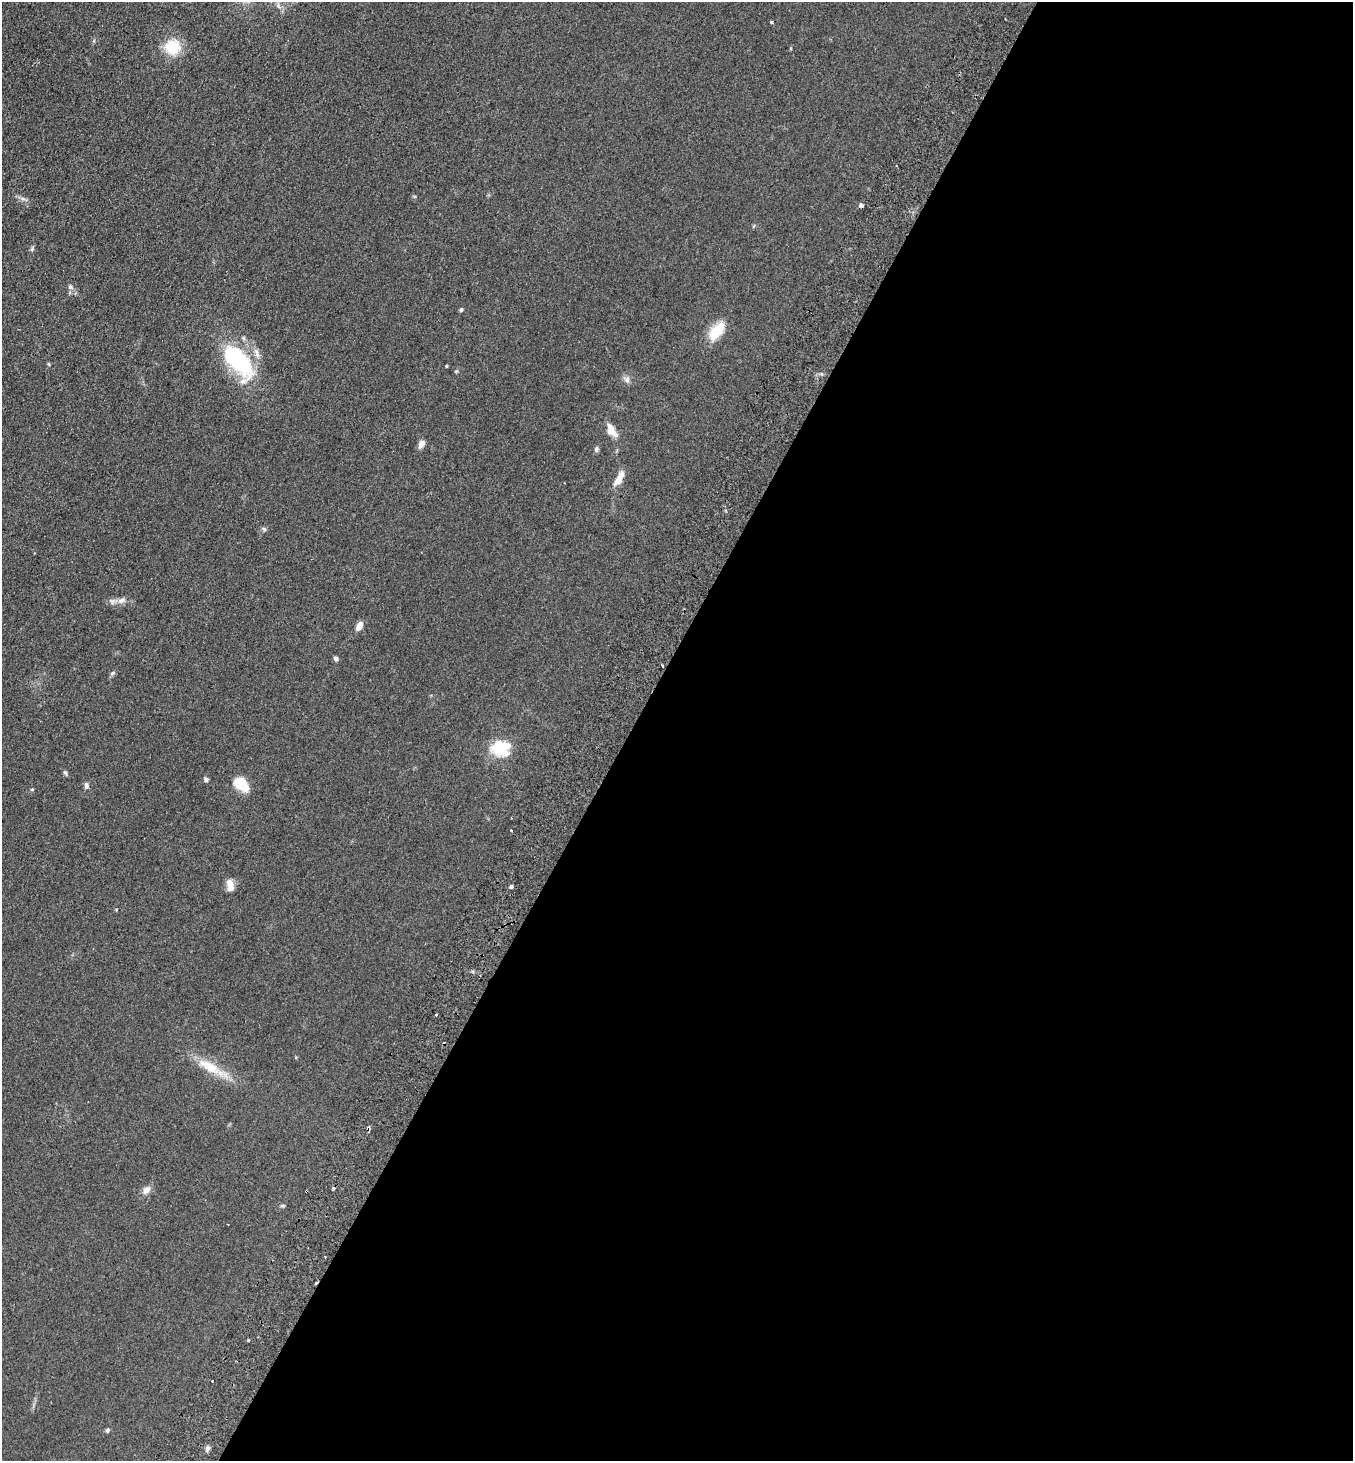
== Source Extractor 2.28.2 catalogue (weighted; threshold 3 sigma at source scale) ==
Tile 12 of 4 x 4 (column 4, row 3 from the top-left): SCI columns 4256-5606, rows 1494-2952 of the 5946 x 5905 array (HDU 1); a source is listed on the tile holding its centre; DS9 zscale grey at full resolution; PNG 1355 x 1463 px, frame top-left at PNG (2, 2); no overlay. Shown black and unused: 54% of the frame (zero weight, under 2 of 3 exposures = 3% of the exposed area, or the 3 px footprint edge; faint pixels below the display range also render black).
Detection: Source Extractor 2.28.2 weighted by HDU 2 'WHT'; one run over the whole footprint, this tile lists its part. Background 0.0927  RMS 0.0099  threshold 0.0445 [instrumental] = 3 sigma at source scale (4.5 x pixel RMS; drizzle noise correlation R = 1.50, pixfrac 1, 0.05/0.05 arcsec/px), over >= 5 px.
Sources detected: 45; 3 cosmic-ray / hot-pixel residue — not listed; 2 inside a brighter listed object's ellipse — not listed separately; the other 40 listed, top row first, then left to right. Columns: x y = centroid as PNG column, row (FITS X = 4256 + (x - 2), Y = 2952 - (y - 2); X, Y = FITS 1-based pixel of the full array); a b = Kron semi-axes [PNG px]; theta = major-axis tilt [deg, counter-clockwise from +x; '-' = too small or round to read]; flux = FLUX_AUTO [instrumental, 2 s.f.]
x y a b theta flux
771 22 3 3 - 3.1
173 47 16 15 - 28
23 199 9 4 -19 2.4
861 205 4 4 - 4.2
32 249 7 4 73 1.6
70 287 8 6 -41 2.6
461 309 5 4 - 1.6
717 331 26 13 51 21
238 361 42 20 -53 96
49 364 5 3 - 1
446 366 3 3 - 1.1
627 379 10 7 -42 3.8
611 430 16 9 -60 11
421 444 10 6 60 5
596 449 7 5 73 2.3
619 478 21 7 60 9.2
264 529 7 4 -45 1.5
121 600 11 7 18 5
359 626 10 5 62 8.8
336 658 6 5 - 2.2
662 665 3 3 - 2.6
113 673 8 5 37 1.8
500 748 25 19 2 30
65 773 7 5 -45 1.6
206 779 6 5 - 2.4
239 784 14 13 - 18
86 786 8 6 -89 2.7
32 789 4 4 - 1
230 885 15 8 -78 8.3
511 886 4 3 - 2.5
436 1015 3 3 - 3.5
209 1066 33 13 -29 25
146 1190 11 8 52 5.9
307 1192 3 3 - 2.6
283 1206 7 3 8 1.2
325 1257 2 2 - 0.91
248 1340 3 3 - 1.4
213 1380 3 3 - 1.9
107 1430 6 5 - 1.8
207 1448 9 5 47 2.7
Overlapping masked pixels (flux is a lower limit): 2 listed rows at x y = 662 665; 307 1192